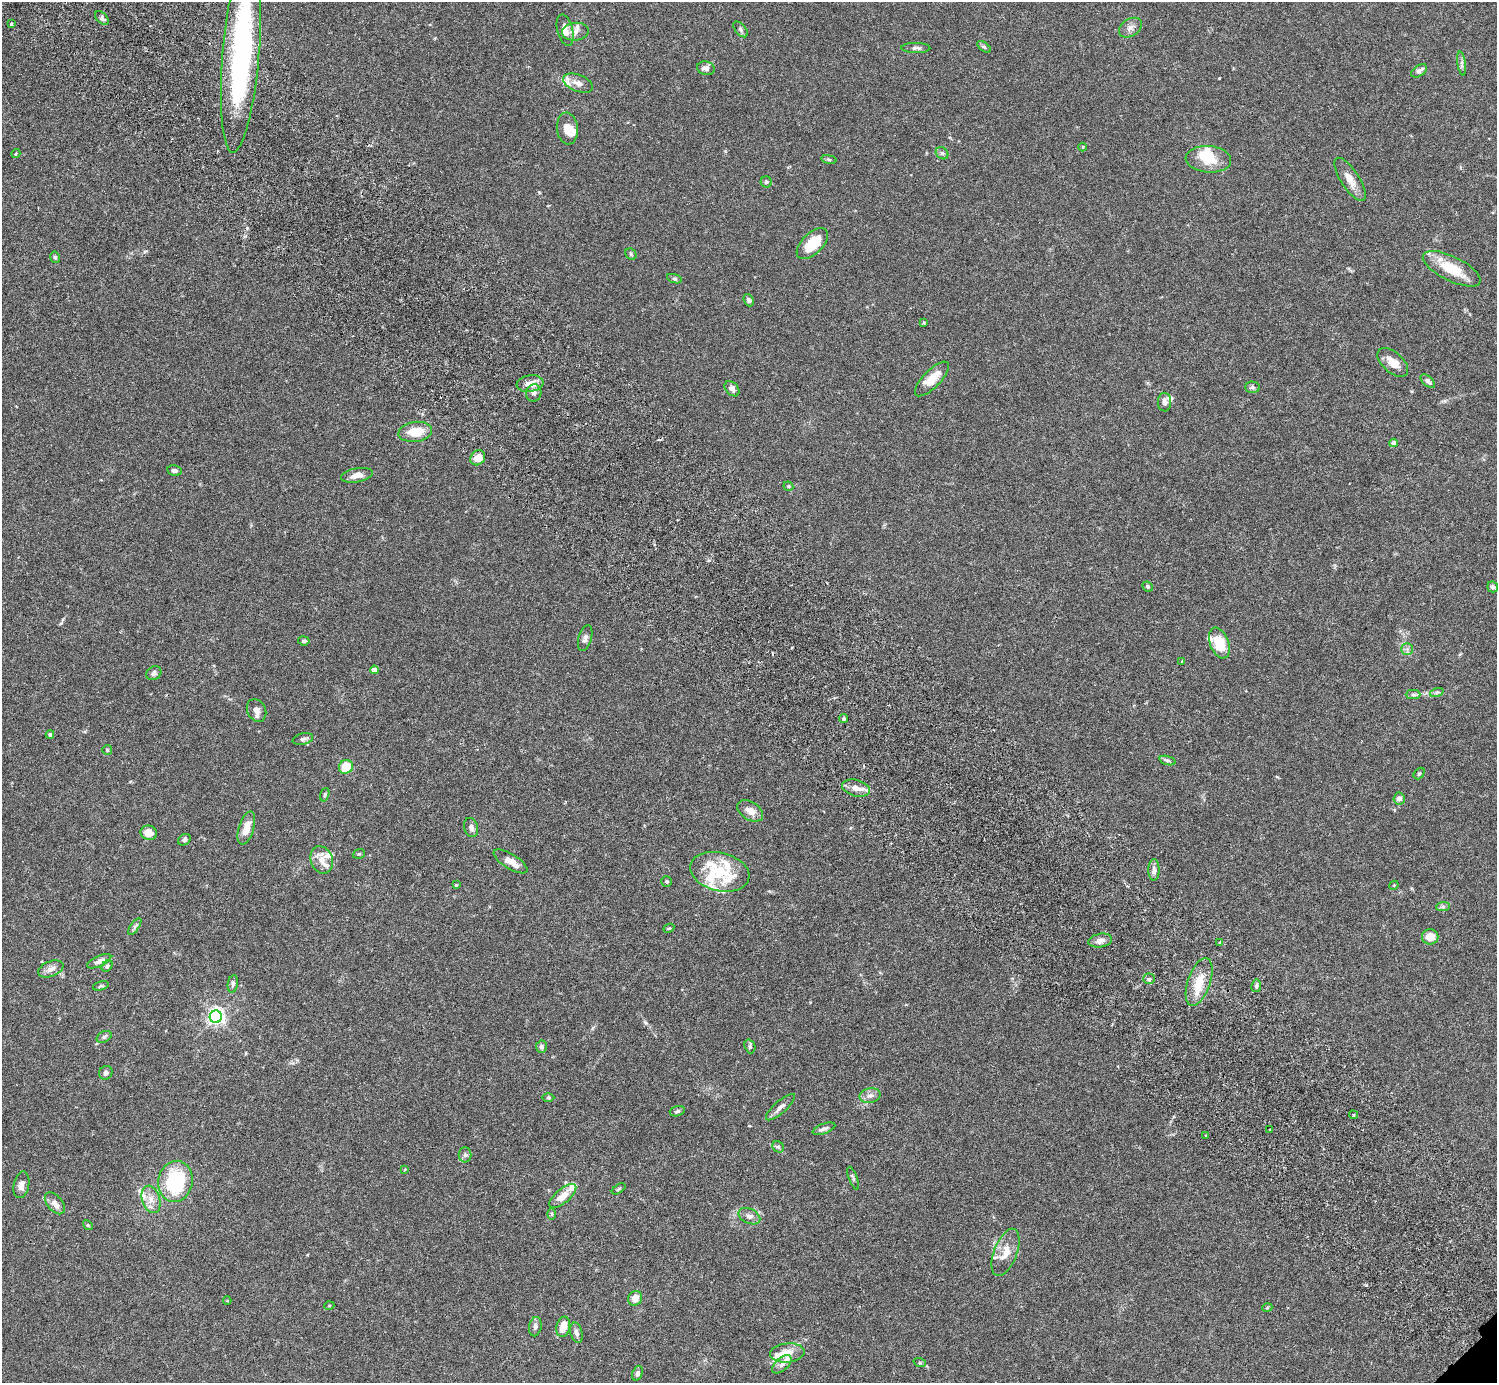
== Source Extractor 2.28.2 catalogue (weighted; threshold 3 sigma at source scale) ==
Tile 11 of 4 x 4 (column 3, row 3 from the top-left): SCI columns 3036-4530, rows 1586-2966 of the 6074 x 6074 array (HDU 1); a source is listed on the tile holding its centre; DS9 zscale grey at full resolution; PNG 1499 x 1385 px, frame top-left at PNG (2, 2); each listed source drawn as its Kron ellipse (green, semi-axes under 4 px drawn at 4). Shown black and unused: <1% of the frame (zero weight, under 3 of 6 exposures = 3% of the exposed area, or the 3 px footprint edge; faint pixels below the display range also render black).
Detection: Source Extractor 2.28.2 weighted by HDU 2 'WHT'; one run over the whole footprint, this tile lists its part. Background 0.0147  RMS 0.002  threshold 0.0081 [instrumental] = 3 sigma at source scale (4.09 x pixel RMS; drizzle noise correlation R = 1.36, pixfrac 0.8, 0.05/0.05 arcsec/px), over >= 5 px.
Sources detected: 147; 3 inside a brighter object's white glare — neither listed nor drawn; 15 inside a brighter listed object's ellipse — not listed separately; the other 129 listed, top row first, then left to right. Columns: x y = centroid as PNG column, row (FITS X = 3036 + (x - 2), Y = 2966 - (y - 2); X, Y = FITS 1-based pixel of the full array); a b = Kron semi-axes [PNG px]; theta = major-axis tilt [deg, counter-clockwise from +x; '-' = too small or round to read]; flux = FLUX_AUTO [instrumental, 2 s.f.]
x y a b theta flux
102 18 8 5 -46 0.47
11 24 3 3 - 0.46
1130 28 12 8 34 0.95
741 29 9 5 -51 0.41
565 30 16 7 -76 1.7
575 32 13 9 8 1.1
984 47 8 4 -36 0.29
916 48 14 5 -1 0.54
241 53 100 18 85 39
1462 64 12 4 -82 0.57
706 68 9 6 -9 0.91
1419 71 9 5 33 0.73
578 83 16 8 -22 1.4
567 129 16 10 -84 1.9
1082 147 4 3 - 0.18
942 153 7 5 -40 0.38
16 154 4 3 - 0.24
829 159 8 4 -9 0.29
1208 159 23 13 -5 4
1350 179 25 9 -57 2.1
766 182 5 5 - 0.32
812 244 19 10 44 4.7
631 254 6 5 - 0.28
55 257 6 4 -75 0.3
1452 269 31 12 -26 5.7
675 279 8 3 -18 0.29
749 300 6 5 - 0.46
924 322 4 3 - 0.26
1393 362 18 10 -41 2.3
932 379 22 8 46 3.5
1428 381 8 5 -40 0.62
530 383 13 8 9 1.8
1252 387 7 5 -2 0.39
732 389 9 6 -47 0.88
534 393 9 7 76 0.68
1165 402 9 6 89 0.78
415 432 17 10 7 3.7
1393 443 4 4 - 0.92
478 458 8 7 - 2.1
174 470 7 5 -9 0.55
357 475 16 7 10 1.3
788 486 5 4 - 0.28
1147 586 5 4 - 0.38
1493 587 5 5 - 0.41
585 638 13 6 74 0.71
304 641 6 4 -9 0.35
1219 643 16 9 -69 5
1407 649 6 5 - 0.45
1182 661 3 3 - 0.24
374 670 4 4 - 1.3
154 673 8 6 35 0.54
1437 692 7 4 18 0.32
1413 695 7 4 -1 0.39
257 710 12 9 -62 1
843 719 4 4 - 0.32
50 734 4 4 - 0.34
303 739 10 5 12 0.53
107 750 5 5 - 0.24
1168 761 8 3 -19 0.33
346 767 7 6 - 4.4
1419 774 6 4 49 0.28
856 788 14 8 -15 1.4
325 795 7 4 72 0.24
1399 798 6 5 - 0.87
750 811 14 9 -32 1.5
471 827 10 7 -71 0.67
246 828 17 7 72 2.5
149 833 8 7 - 1.7
184 840 7 5 34 0.35
359 854 6 4 20 0.24
322 860 14 11 -69 1.7
510 861 19 7 -32 1.9
1154 870 11 5 90 0.7
720 872 30 19 -13 6.5
667 882 5 5 - 0.27
456 885 4 4 - 0.15
1394 885 5 4 - 0.17
1443 907 7 4 1 0.38
135 927 10 4 55 0.4
669 928 5 3 - 0.19
1430 937 8 7 - 2.4
1100 940 12 6 11 0.97
1220 942 3 3 - 0.2
99 961 13 5 24 0.91
107 966 6 5 - 0.41
51 969 13 7 21 1.1
1149 979 5 5 - 0.33
1199 982 25 11 71 4
233 984 9 5 80 0.41
101 986 8 4 15 0.3
1256 986 6 5 - 0.41
216 1017 6 6 - 64
104 1037 8 5 29 0.42
750 1046 7 5 -71 0.35
541 1047 6 5 - 0.51
106 1073 7 6 - 0.56
870 1096 10 7 13 0.84
548 1098 6 4 1 0.24
780 1107 18 6 42 0.94
677 1111 7 5 17 0.42
1353 1115 4 3 - 0.19
824 1129 12 5 20 0.54
1270 1130 3 2 - 0.16
1206 1136 3 3 - 0.24
778 1147 6 5 - 0.35
465 1155 7 6 - 0.46
405 1169 3 3 - 0.2
853 1178 12 3 -70 0.35
175 1181 21 17 79 14
21 1185 13 7 77 1.1
619 1189 8 4 34 0.25
563 1196 16 7 40 2.1
151 1199 14 9 -73 1.6
55 1203 13 7 -50 1.3
552 1214 6 4 -89 0.27
749 1216 11 7 -26 0.91
88 1225 5 4 - 0.23
1006 1252 25 11 69 2.8
635 1298 7 7 - 1.6
227 1301 4 3 - 0.16
329 1306 5 3 - 0.15
1267 1308 5 3 - 0.18
535 1327 10 6 80 0.6
563 1327 10 7 79 2
576 1333 10 6 -76 0.62
787 1353 17 9 6 2.5
920 1363 6 4 -19 0.25
782 1364 11 6 43 0.76
637 1373 8 5 69 0.54
Isophote crosses this tile's border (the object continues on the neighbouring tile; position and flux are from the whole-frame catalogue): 1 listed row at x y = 241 53